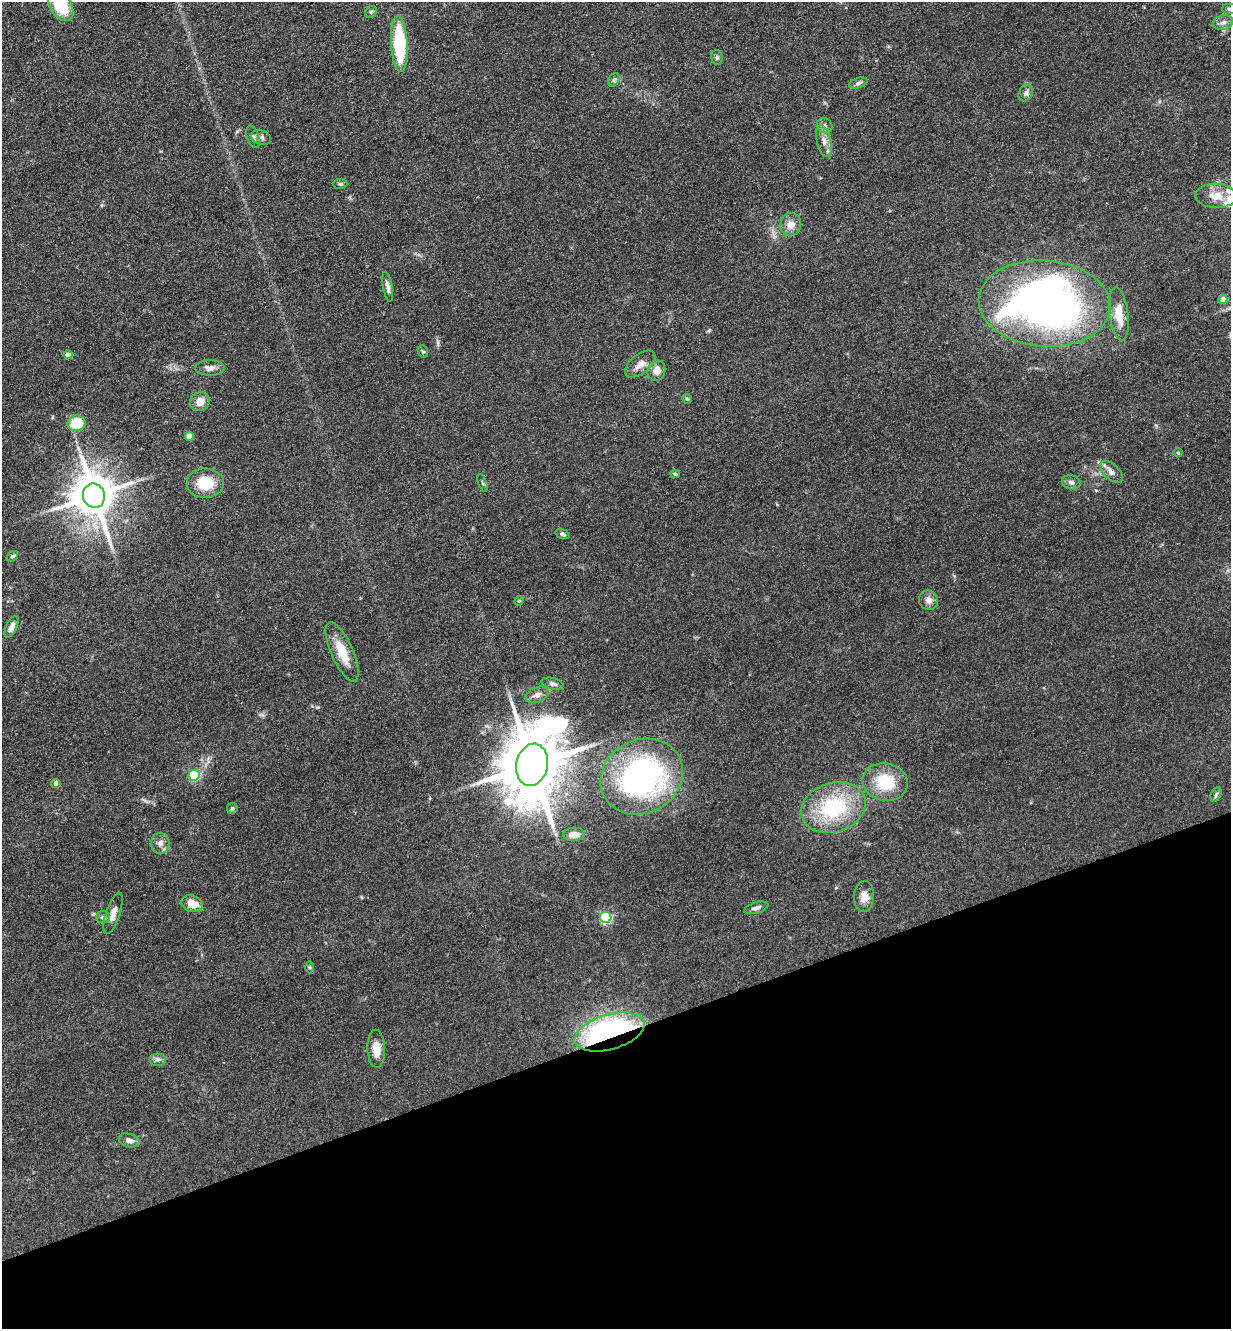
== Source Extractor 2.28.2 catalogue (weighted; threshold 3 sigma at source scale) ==
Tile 14 of 4 x 4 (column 2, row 4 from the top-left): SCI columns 1521-2749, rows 58-1384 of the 5372 x 5421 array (HDU 1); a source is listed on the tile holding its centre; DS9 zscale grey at full resolution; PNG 1233 x 1331 px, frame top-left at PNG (2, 2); each listed source drawn as its Kron ellipse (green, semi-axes under 4 px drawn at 4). Shown black and unused: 22% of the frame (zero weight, under 3 of 4 exposures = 5% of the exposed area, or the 3 px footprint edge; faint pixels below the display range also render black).
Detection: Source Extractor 2.28.2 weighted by HDU 2 'WHT'; one run over the whole footprint, this tile lists its part. Background 0.0598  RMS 0.0054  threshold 0.0244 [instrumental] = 3 sigma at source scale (4.5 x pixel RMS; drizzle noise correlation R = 1.50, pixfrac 1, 0.05/0.05 arcsec/px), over >= 5 px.
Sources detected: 69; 1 long thin detection or spike segment (spike, bleed or trail) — neither listed nor drawn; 3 inside a brighter listed object's ellipse — not listed separately; the other 65 listed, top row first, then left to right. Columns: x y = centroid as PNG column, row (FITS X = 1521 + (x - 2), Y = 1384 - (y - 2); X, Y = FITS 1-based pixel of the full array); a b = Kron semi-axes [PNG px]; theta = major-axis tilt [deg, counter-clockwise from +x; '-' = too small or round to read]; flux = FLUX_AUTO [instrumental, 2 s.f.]
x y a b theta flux
60 5 18 10 -61 24
1229 9 7 5 -1 0.92
371 12 6 5 - 0.92
1223 22 10 7 15 2.3
399 44 28 8 -87 44
717 58 7 5 -76 1.1
614 80 7 5 60 1.2
858 83 9 5 17 1.5
1026 93 9 6 61 1.7
825 126 8 7 - 1.9
253 137 11 6 -71 1.8
261 138 10 7 -18 1.6
824 141 16 7 -77 4.2
340 184 7 4 -1 1.1
1216 196 20 12 -2 8.4
791 225 12 10 72 5
388 287 15 4 -80 2.4
1223 299 4 4 - 3.6
1045 304 66 43 -5 340
1119 314 27 9 -83 12
423 351 6 5 - 0.89
68 355 4 4 - 3.8
640 364 18 9 39 4.6
210 368 15 8 -1 3.1
656 371 10 9 - 5.2
687 399 5 4 - 0.76
200 402 10 9 - 5.4
76 423 9 8 - 15
189 436 4 4 - 5.6
1178 453 4 4 - 0.55
1111 472 14 7 -44 3.1
675 474 5 3 - 0.81
1071 482 9 7 -14 2.1
205 483 18 14 2 15
482 483 9 3 -69 0.72
94 496 12 11 - 2100
563 534 8 4 -17 1.2
12 556 6 4 38 0.89
929 600 10 9 - 3.2
519 601 5 4 - 0.62
11 627 11 5 65 3.1
342 652 32 11 -66 12
552 683 11 5 -14 1.8
537 695 12 7 22 2.9
532 765 21 15 79 5100
194 775 5 5 - 41
642 777 43 36 29 140
885 782 23 18 -11 20
56 783 4 4 - 3.3
1216 795 8 5 63 1.1
833 807 33 24 19 45
232 808 6 5 - 0.8
574 834 11 6 2 5.3
160 843 10 9 - 3
864 897 15 10 89 4.9
192 904 11 8 -20 7.9
756 908 12 5 17 1.9
113 913 22 7 72 4.4
103 917 7 6 - 1.4
606 917 6 5 - 62
310 967 6 4 -90 0.68
610 1032 36 17 16 130
376 1049 19 9 -88 6.4
158 1059 8 6 0 1.7
129 1140 11 6 -18 2.9
Overlapping masked pixels (flux is a lower limit): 1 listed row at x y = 610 1032
Isophote crosses this tile's border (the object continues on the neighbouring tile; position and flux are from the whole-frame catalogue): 2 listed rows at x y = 60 5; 1229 9